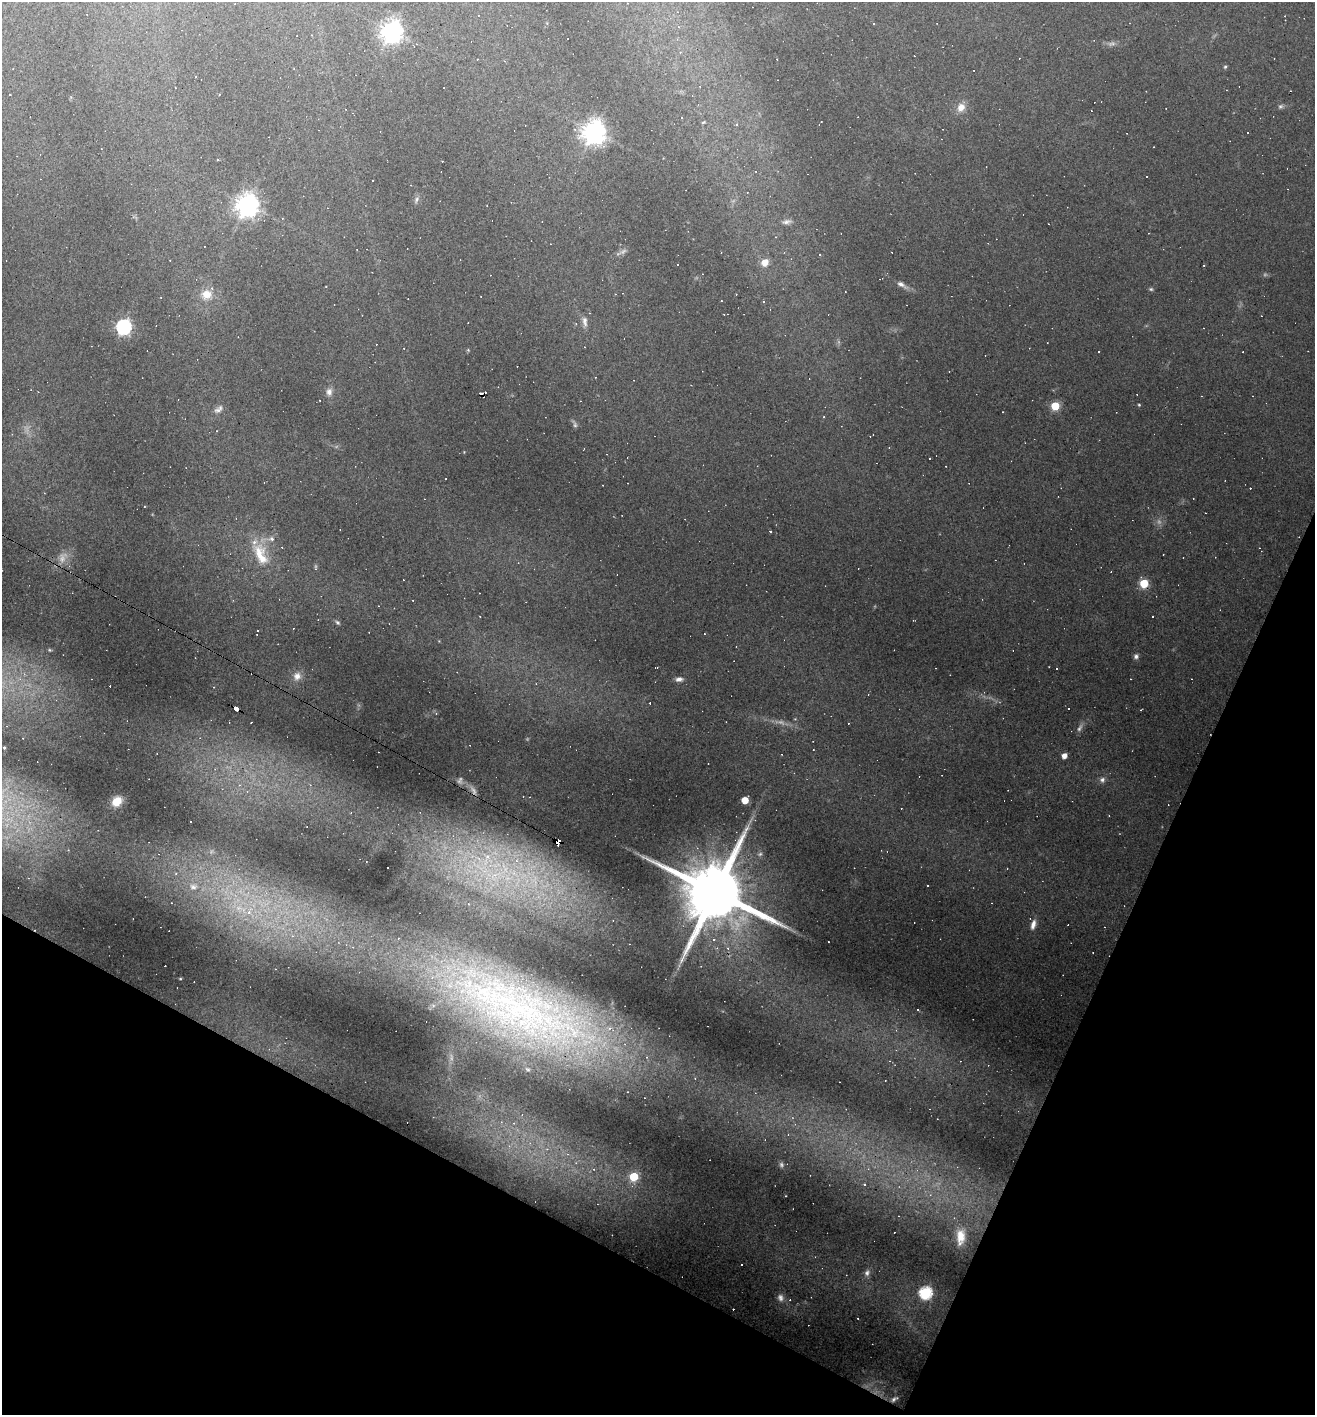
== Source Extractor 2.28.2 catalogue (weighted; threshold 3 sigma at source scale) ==
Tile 15 of 4 x 4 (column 3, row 4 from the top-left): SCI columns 2899-4211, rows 1-1413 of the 5661 x 5651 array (HDU 1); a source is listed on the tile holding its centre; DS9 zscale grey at full resolution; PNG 1317 x 1417 px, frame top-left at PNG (2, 2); no overlay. Shown black and unused: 22% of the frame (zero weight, under 3 of 4 exposures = <1% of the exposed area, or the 3 px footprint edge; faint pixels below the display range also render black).
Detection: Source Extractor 2.28.2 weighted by HDU 2 'WHT'; one run over the whole footprint, this tile lists its part. Background 0.133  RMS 0.0097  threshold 0.0436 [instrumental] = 3 sigma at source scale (4.5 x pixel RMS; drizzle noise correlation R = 1.50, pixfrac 1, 0.05/0.05 arcsec/px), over >= 5 px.
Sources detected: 172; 11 too faint to see at this stretch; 76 cosmic-ray / hot-pixel residue — not listed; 5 inside a brighter listed object's ellipse — not listed separately; the other 80 listed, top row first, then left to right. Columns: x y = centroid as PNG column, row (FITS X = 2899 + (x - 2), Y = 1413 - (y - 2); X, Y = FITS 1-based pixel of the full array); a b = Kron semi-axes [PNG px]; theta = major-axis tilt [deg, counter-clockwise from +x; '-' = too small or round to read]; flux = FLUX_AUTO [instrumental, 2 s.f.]
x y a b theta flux
874 24 3 3 - 0.74
678 27 5 4 - 1.4
392 31 7 7 - 730
1111 44 10 5 12 3.1
1225 67 5 4 - 1.3
294 68 2 2 - 0.73
1280 106 7 5 2 2.1
961 107 11 9 55 8.7
681 117 3 3 - 3.3
703 122 6 4 20 1
594 132 8 7 - 920
217 159 3 2 - 1.2
1147 177 3 2 - 1.4
372 180 3 2 - 0.89
416 200 10 5 64 2.9
247 205 8 7 - 820
282 218 3 2 - 0.64
787 222 13 6 10 4.3
765 262 7 6 - 12
901 284 12 6 -31 4.4
1151 289 6 4 -20 1.4
207 294 14 13 - 14
161 297 3 2 - 0.66
764 302 4 3 - 1.2
585 321 15 6 -82 4.8
124 327 6 6 - 270
1099 351 3 3 - 3
329 392 10 8 90 5
1139 405 4 4 - 1
1055 406 5 5 - 41
218 409 15 8 38 5.7
824 417 3 3 - 0.79
575 424 11 5 -68 2.5
929 458 3 3 - 2
1193 498 3 2 - 0.63
770 531 3 3 - 0.94
271 539 9 7 -12 3.9
260 554 36 17 -67 34
1163 555 2 2 - 0.75
315 567 8 4 90 1.5
1144 583 5 5 - 43
1152 616 3 3 - 1.3
337 622 6 5 - 1.8
704 634 3 2 - 0.71
50 650 6 5 - 1.4
1136 656 6 6 - 2.8
656 667 4 2 - 1.1
1057 669 3 2 - 1.3
297 676 10 9 - 6.6
679 679 10 6 2 3.9
236 709 6 3 -23 110
436 713 4 4 - 1.2
4 748 3 2 - 1
1064 756 5 4 - 7.4
1102 780 8 8 - 3.5
745 800 5 5 - 21
117 801 10 8 47 18
351 813 4 3 - 1.2
558 842 5 4 - 190
68 850 4 4 - 0.73
487 858 27 10 73 30
176 873 5 4 - 1.9
495 875 32 12 27 40
193 887 12 9 1 8.2
715 892 19 15 -28 13000
249 911 17 8 67 15
1033 925 13 6 76 5.8
728 948 5 5 - 1.7
180 979 4 3 - 0.83
521 1010 202 58 -24 640
547 1149 4 4 - 0.85
593 1169 4 4 - 1.2
634 1177 5 5 - 41
864 1184 4 3 - 1.6
786 1196 3 2 - 0.66
960 1237 22 12 87 21
867 1273 9 7 53 3.7
925 1293 6 6 - 140
858 1318 3 2 - 1
894 1399 11 6 32 3.6
Overlapping masked pixels (flux is a lower limit): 5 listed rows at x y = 236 709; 558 842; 715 892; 521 1010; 894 1399